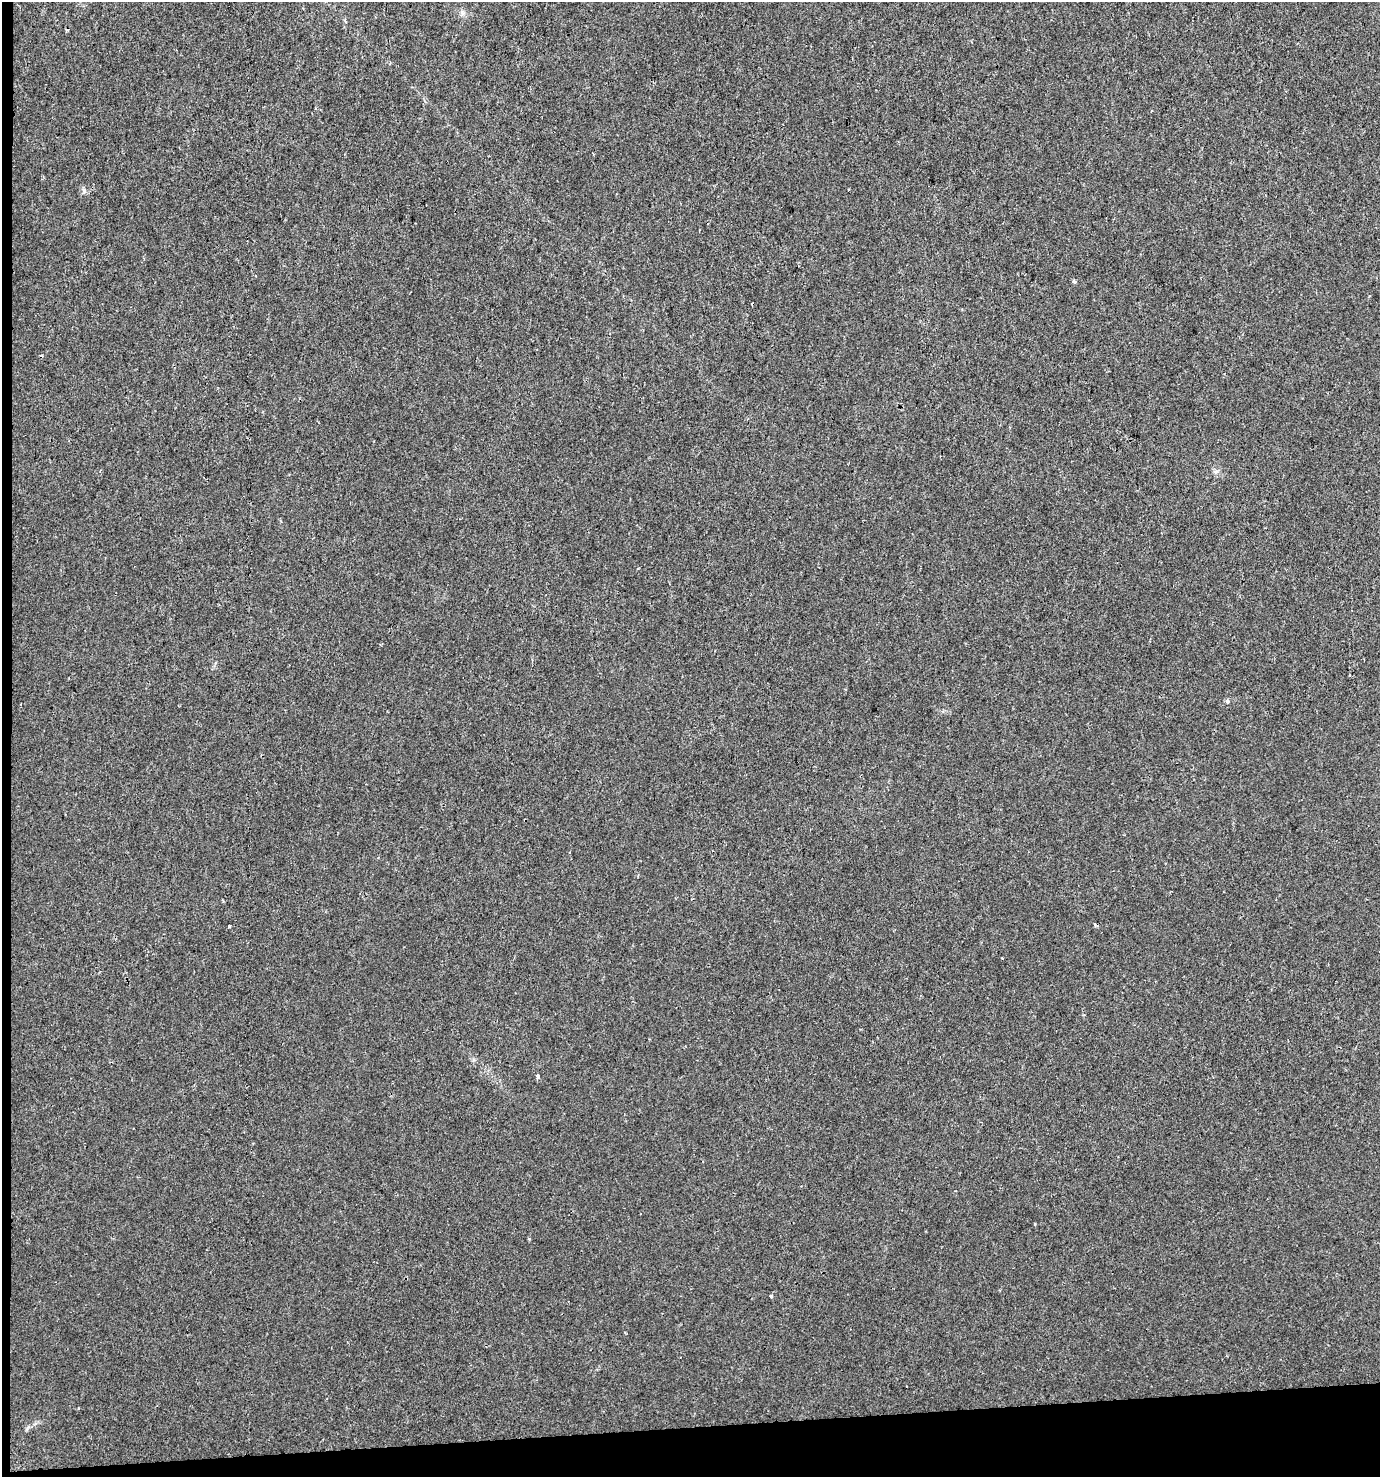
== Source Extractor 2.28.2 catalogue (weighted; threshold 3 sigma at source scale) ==
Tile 7 of 3 x 3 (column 1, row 3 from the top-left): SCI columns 36-1413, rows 1-1475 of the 4169 x 4426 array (HDU 1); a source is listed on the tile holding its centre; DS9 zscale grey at full resolution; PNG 1382 x 1479 px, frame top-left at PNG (2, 2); no overlay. Shown black and unused: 4% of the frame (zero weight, under 2 of 3 exposures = <1% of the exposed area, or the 3 px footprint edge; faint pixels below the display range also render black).
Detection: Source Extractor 2.28.2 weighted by HDU 2 'WHT'; one run over the whole footprint, this tile lists its part. Background 0.00468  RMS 0.0037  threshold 0.0165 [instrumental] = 3 sigma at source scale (4.5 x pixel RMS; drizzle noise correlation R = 1.50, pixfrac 1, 0.0396/0.0396 arcsec/px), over >= 5 px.
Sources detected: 11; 4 cosmic-ray / hot-pixel residue — not listed; the other 7 listed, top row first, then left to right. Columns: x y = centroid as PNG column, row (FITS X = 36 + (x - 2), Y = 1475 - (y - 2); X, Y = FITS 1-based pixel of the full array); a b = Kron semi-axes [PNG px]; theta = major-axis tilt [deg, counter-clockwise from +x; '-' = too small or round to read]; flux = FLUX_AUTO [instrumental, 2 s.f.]
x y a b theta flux
84 190 8 5 -71 0.9
1074 282 4 3 - 1
1227 701 6 4 -45 0.51
229 926 3 3 - 0.9
538 1076 4 3 - 1.2
529 1239 3 3 - 0.43
771 1296 3 3 - 1.4